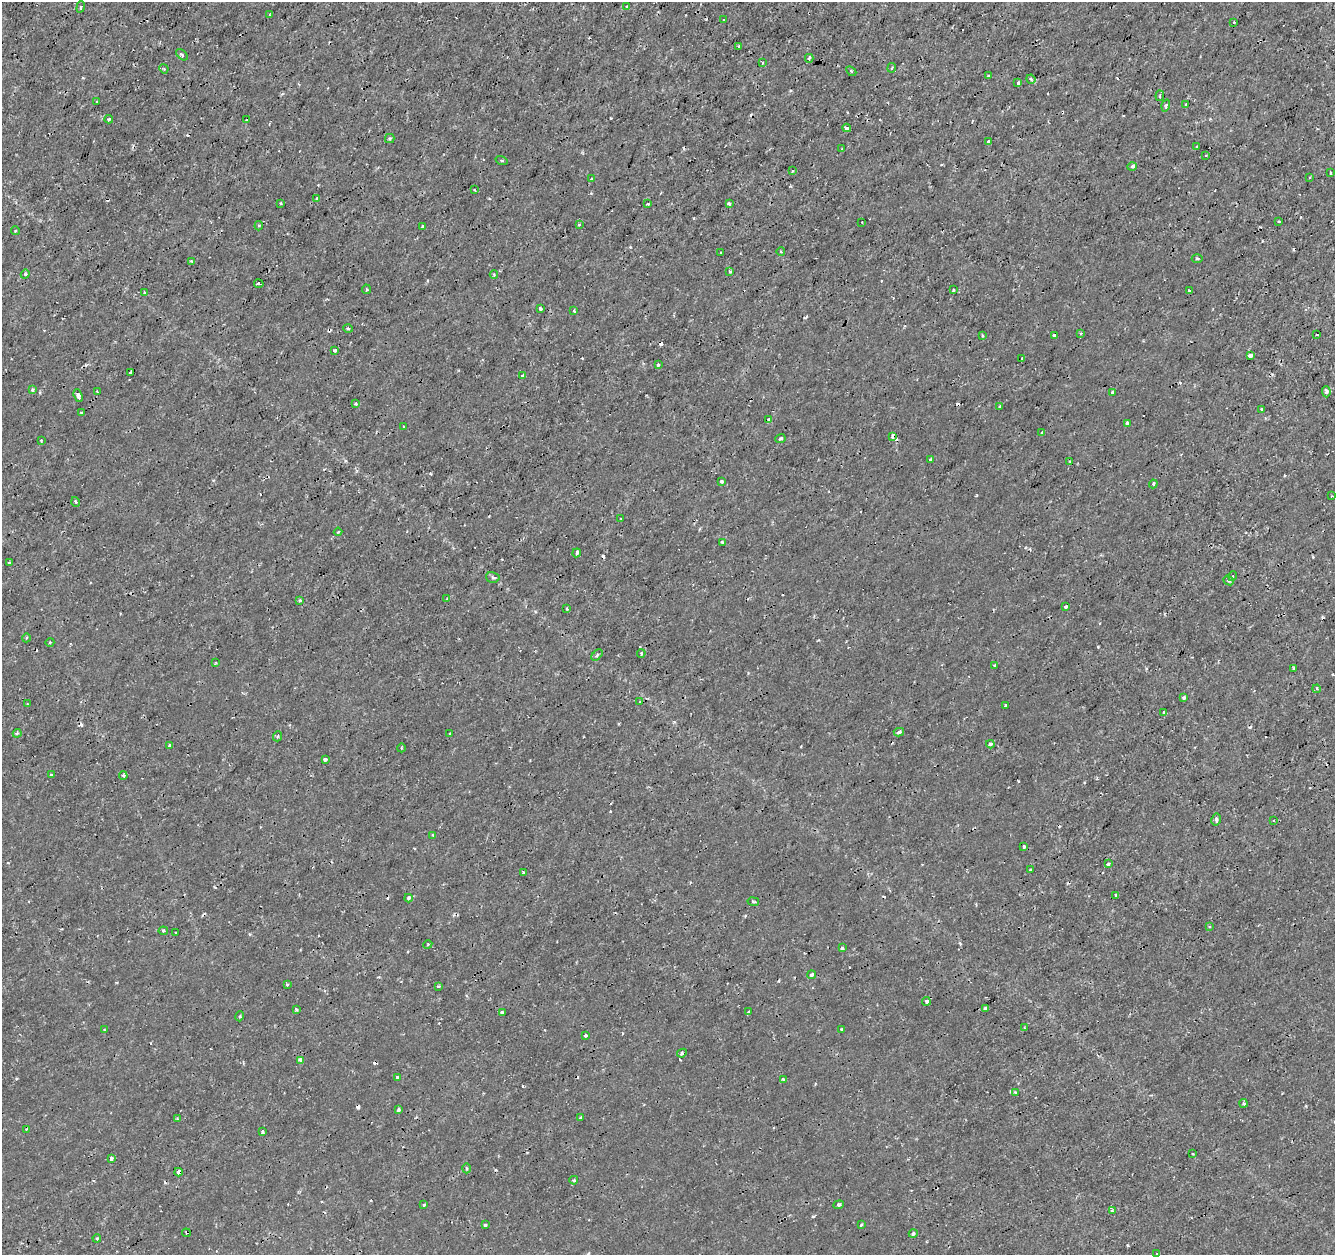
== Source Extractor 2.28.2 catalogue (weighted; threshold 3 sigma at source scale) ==
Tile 10 of 4 x 4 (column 2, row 3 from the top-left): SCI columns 1334-2666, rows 1469-2721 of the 5339 x 5501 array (HDU 1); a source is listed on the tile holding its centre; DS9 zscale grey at full resolution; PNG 1337 x 1257 px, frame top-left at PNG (2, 2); each listed source drawn as its Kron ellipse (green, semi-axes under 4 px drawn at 4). Shown black and unused: <1% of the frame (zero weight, under 2 of 3 exposures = <1% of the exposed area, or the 3 px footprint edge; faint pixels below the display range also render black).
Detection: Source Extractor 2.28.2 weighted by HDU 2 'WHT'; one run over the whole footprint, this tile lists its part. Background 1.78e-04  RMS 0.0011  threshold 0.00517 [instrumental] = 3 sigma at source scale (4.5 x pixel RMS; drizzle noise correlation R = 1.50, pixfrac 1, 0.0396/0.0396 arcsec/px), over >= 5 px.
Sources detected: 213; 34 cosmic-ray / hot-pixel residue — neither listed nor drawn; the other 179 listed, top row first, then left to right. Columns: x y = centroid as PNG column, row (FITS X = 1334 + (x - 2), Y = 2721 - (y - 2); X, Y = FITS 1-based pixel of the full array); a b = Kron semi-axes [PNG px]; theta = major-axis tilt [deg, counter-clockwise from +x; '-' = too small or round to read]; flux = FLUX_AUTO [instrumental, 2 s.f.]
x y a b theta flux
81 7 6 3 72 0.3
627 7 4 3 - 0.18
270 15 3 3 - 0.13
724 20 4 3 - 0.089
1234 22 3 2 - 0.096
739 46 3 3 - 0.13
182 55 7 4 -43 0.18
809 58 4 3 - 0.29
762 63 4 3 - 0.13
892 68 5 2 - 0.13
164 69 5 4 - 0.12
851 71 6 3 -44 0.15
988 76 3 3 - 0.18
1031 79 4 3 - 0.15
1018 83 3 3 - 0.63
1160 96 5 3 - 0.16
97 101 3 2 - 0.087
1166 105 6 4 72 0.18
1186 105 3 3 - 0.15
109 119 4 4 - 0.14
247 120 3 3 - 0.13
847 128 4 3 - 0.27
390 138 5 4 - 0.17
989 142 3 3 - 0.67
1197 146 3 2 - 0.15
842 149 4 2 - 0.11
1206 155 3 2 - 0.11
502 160 6 3 -19 0.12
1132 166 4 3 - 0.36
792 171 3 3 - 0.28
1330 173 3 2 - 0.11
1309 178 3 3 - 0.12
591 179 3 3 - 0.15
475 190 3 2 - 0.1
317 199 3 3 - 0.15
281 203 3 3 - 0.13
648 204 3 3 - 0.13
729 204 3 3 - 0.31
862 222 2 2 - 0.067
1279 222 3 3 - 0.17
579 224 3 3 - 0.21
259 226 4 4 - 0.21
423 226 3 3 - 0.25
15 231 4 4 - 0.16
721 252 3 2 - 0.087
781 252 4 3 - 0.094
1197 258 5 3 - 0.12
191 261 3 3 - 0.1
730 272 4 3 - 0.19
25 274 4 4 - 0.16
494 275 4 3 - 0.14
259 284 5 3 - 0.48
366 289 5 2 - 0.14
953 290 3 3 - 0.17
1189 291 3 3 - 0.26
144 293 3 3 - 0.14
540 309 3 3 - 0.48
574 311 3 3 - 0.18
348 329 5 3 - 0.14
1080 333 3 3 - 0.12
1317 335 3 2 - 0.2
983 336 4 3 - 0.11
1054 336 3 3 - 0.55
335 350 4 3 - 0.37
1250 355 4 3 - 1.4
1022 358 3 2 - 0.13
658 365 3 3 - 0.35
131 373 3 3 - 0.22
523 375 3 3 - 0.37
32 390 4 3 - 0.29
97 392 2 2 - 0.09
1112 392 3 3 - 0.15
1326 392 5 4 - 0.54
78 395 6 4 -70 0.46
355 404 4 3 - 0.12
999 407 3 3 - 0.19
1261 409 3 3 - 0.19
81 413 3 3 - 0.15
769 419 4 3 - 0.65
1128 423 3 3 - 0.45
404 426 3 2 - 0.11
1042 433 4 3 - 0.53
893 436 4 3 - 0.5
780 439 5 3 - 0.18
41 441 4 3 - 0.14
931 460 3 3 - 0.18
1070 461 3 2 - 0.096
722 481 3 3 - 0.33
1153 484 4 4 - 0.16
1332 496 3 2 - 0.092
76 502 5 3 - 0.13
621 518 3 2 - 0.12
338 532 4 3 - 0.12
722 542 3 3 - 0.18
577 553 4 3 - 0.47
10 563 3 2 - 0.19
1233 576 5 3 - 0.11
493 577 7 5 -14 0.28
1228 580 5 4 - 0.27
447 599 3 3 - 0.14
300 600 3 3 - 0.18
1066 607 4 3 - 0.28
567 609 3 3 - 0.11
26 638 4 3 - 0.11
50 642 4 3 - 0.094
641 653 4 3 - 0.15
597 655 7 4 47 0.21
215 662 3 3 - 0.14
995 666 3 3 - 0.35
1294 668 4 2 - 0.11
1317 689 4 3 - 0.12
1184 698 3 3 - 0.21
640 702 2 2 - 0.084
28 704 4 3 - 0.094
1006 706 4 3 - 0.71
1164 713 4 3 - 0.28
899 732 5 3 - 0.25
17 733 4 3 - 0.2
450 733 3 2 - 0.1
278 736 5 3 - 0.12
990 744 4 3 - 0.28
169 746 3 3 - 0.41
401 748 4 3 - 0.11
325 759 4 3 - 0.72
51 775 3 3 - 0.25
123 776 4 3 - 0.14
1216 820 6 4 79 0.23
1274 820 3 3 - 0.1
433 835 4 3 - 0.15
1023 847 4 3 - 0.4
1108 864 3 3 - 0.3
1030 870 2 2 - 0.09
523 873 3 3 - 0.2
1116 895 3 3 - 0.42
408 898 4 4 - 0.3
753 902 6 3 -10 0.15
1209 927 4 3 - 0.14
163 931 4 3 - 0.15
176 933 3 2 - 0.13
428 944 4 3 - 0.11
842 948 4 3 - 0.58
812 975 4 4 - 0.3
287 984 3 3 - 0.33
438 986 4 3 - 0.14
926 1001 4 4 - 0.22
985 1008 4 3 - 0.51
296 1009 3 3 - 0.17
502 1012 3 3 - 0.21
749 1012 4 3 - 0.3
240 1016 5 3 - 0.12
1024 1028 3 2 - 0.091
842 1029 3 3 - 0.2
104 1030 4 3 - 0.095
585 1035 3 3 - 0.37
682 1053 5 4 - 0.19
301 1060 4 3 - 0.76
397 1077 4 3 - 0.7
784 1079 3 3 - 0.54
1015 1092 4 3 - 0.12
1244 1103 4 4 - 0.18
399 1110 4 3 - 0.24
581 1118 4 3 - 0.3
177 1119 3 3 - 0.12
26 1129 3 2 - 0.1
262 1132 3 3 - 0.53
1193 1154 2 2 - 0.11
111 1158 3 3 - 0.39
466 1168 5 3 - 0.15
179 1172 4 4 - 0.47
574 1180 4 3 - 0.18
424 1205 4 3 - 0.24
839 1205 5 4 - 0.16
1112 1211 3 3 - 0.26
485 1225 3 3 - 0.21
861 1225 3 3 - 0.28
186 1233 4 2 - 0.13
913 1234 4 4 - 0.26
97 1238 4 4 - 0.13
1157 1254 3 3 - 0.1
Overlapping masked pixels (flux is a lower limit): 2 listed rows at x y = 893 436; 179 1172
Isophote crosses this tile's border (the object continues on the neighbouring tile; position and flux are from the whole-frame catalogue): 2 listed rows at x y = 1326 392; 1157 1254